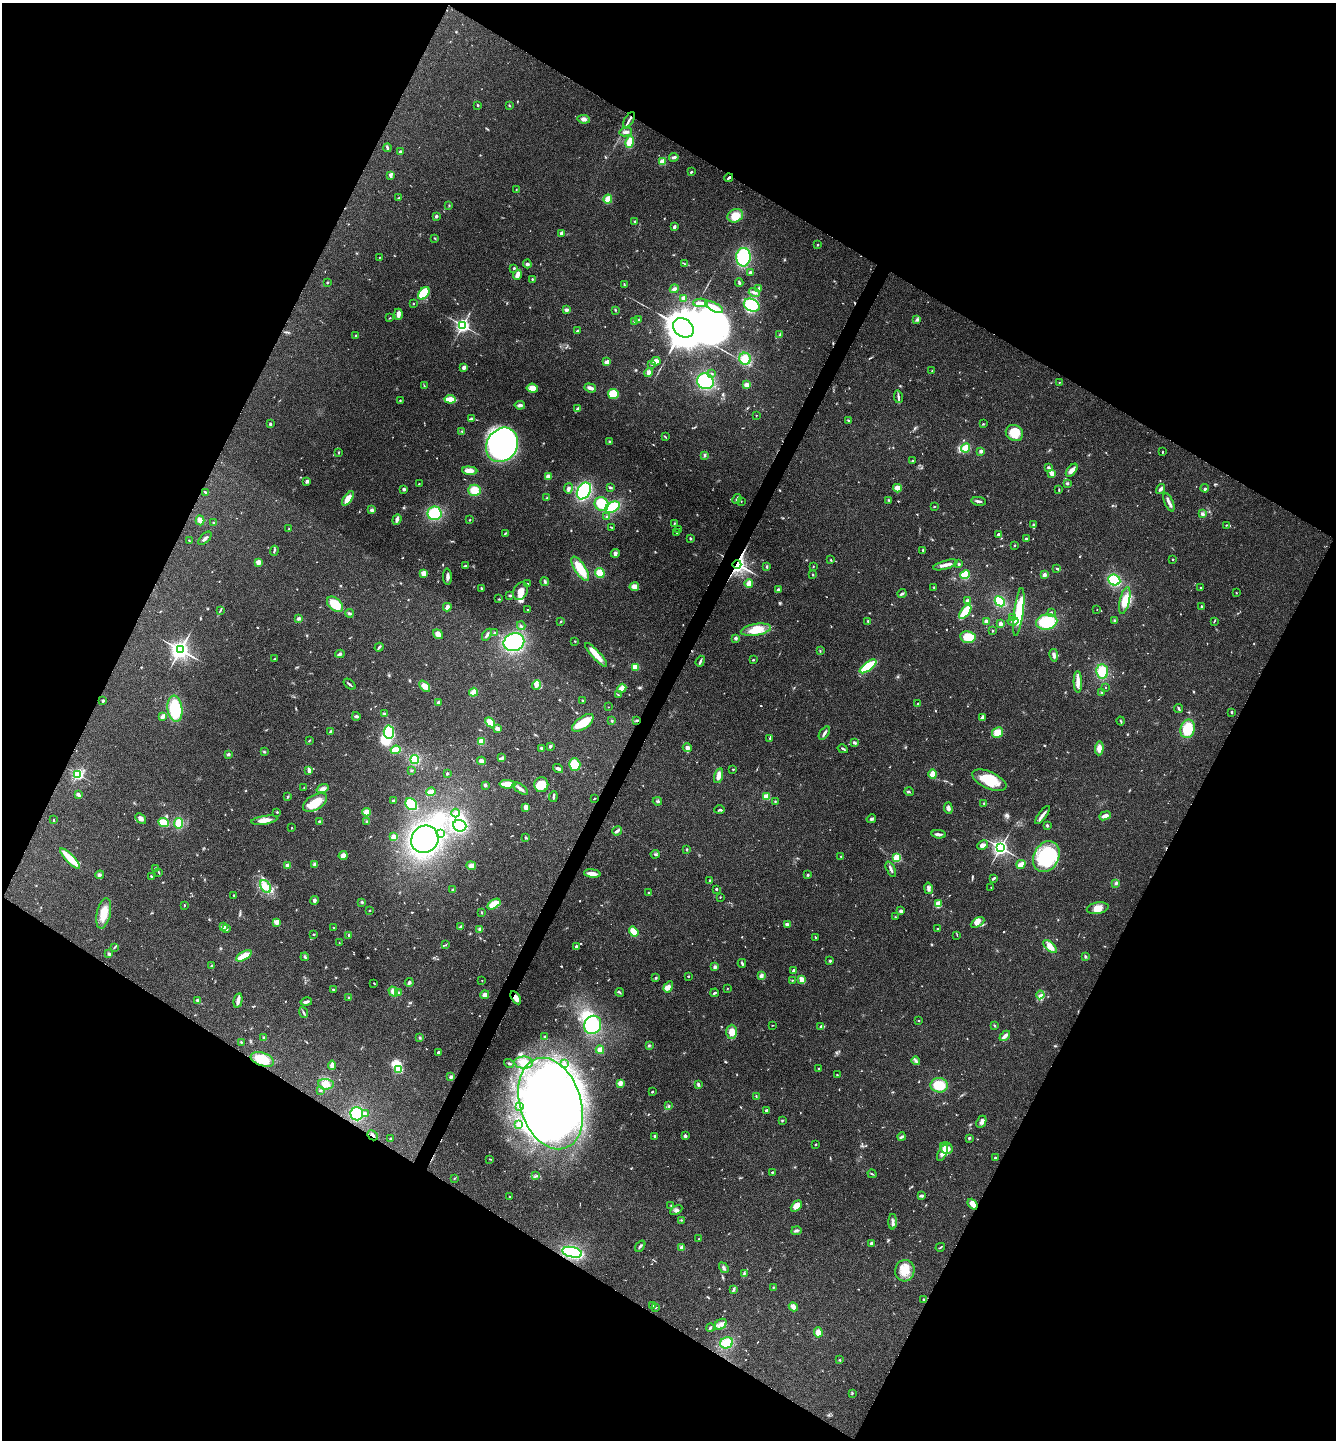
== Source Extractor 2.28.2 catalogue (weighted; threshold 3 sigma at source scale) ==
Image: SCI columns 286-5618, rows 4-5752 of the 5766 x 5758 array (HDU 1 of 3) = the unmasked area's bounding box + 8 px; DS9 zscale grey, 4 x 4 block average (1 PNG px = mean of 4 x 4 image px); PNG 1338 x 1442 px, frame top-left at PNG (2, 3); each listed source drawn as its Kron ellipse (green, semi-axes under 4 px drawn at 4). Shown black and unused: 47% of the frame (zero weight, under 3 of 4 exposures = <1% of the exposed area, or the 3 px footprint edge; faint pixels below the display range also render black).
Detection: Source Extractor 2.28.2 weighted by HDU 2 'WHT'. Background 0.123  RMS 0.0064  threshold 0.0289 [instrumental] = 3 sigma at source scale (4.5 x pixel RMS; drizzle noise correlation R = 1.50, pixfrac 1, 0.05/0.05 arcsec/px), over >= 5 px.
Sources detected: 790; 3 too faint to see at this stretch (4 x 4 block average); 30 inside a brighter object's white glare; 5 cosmic-ray / hot-pixel residue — neither listed nor drawn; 8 coinciding with a brighter row at this scale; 26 inside a brighter listed object's ellipse — not listed separately; of the other 718, all 500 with FLUX_AUTO >= 2.2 (the completeness limit of this list) listed and drawn (218 fainter detections not listed), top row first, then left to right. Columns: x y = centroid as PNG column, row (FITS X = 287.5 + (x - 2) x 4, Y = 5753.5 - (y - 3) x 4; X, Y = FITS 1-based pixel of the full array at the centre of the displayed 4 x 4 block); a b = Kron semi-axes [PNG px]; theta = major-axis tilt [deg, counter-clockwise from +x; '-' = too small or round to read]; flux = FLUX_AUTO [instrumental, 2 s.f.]
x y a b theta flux
478 105 2 2 - 5
509 105 2 2 - 2.6
584 119 6 3 -8 14
629 120 8 2 57 14
626 132 6 3 12 12
630 142 6 3 76 53
387 148 4 2 - 9.7
400 152 2 2 - 23
674 157 5 3 - 11
662 162 2 2 - 170
691 172 3 2 - 4.6
390 175 3 2 - 11
729 178 4 2 - 7.2
516 190 2 2 - 2.9
398 198 3 2 - 3
608 199 4 3 - 42
449 205 3 2 - 2.6
436 216 3 2 - 7
735 216 8 6 26 56
635 221 2 2 - 3.7
674 227 3 2 - 11
561 233 2 2 - 46
435 238 2 2 - 2.5
817 245 2 2 - 12
379 257 2 2 - 3
743 257 9 7 87 250
527 264 4 3 - 7.6
685 264 4 2 - 2.4
514 268 2 2 - 16
750 273 3 2 - 11
517 275 5 3 - 26
532 279 2 2 - 3.1
327 282 2 2 - 3.8
739 283 4 2 - 4.8
624 284 3 2 - 3.3
759 288 2 2 - 10
674 289 4 3 - 11
754 292 6 2 -15 14
424 293 7 4 51 120
684 298 3 3 - 17
701 303 7 2 1 11
413 304 2 2 - 4.1
752 305 8 6 -28 150
714 307 10 3 -28 36
566 310 3 3 - 12
615 310 3 2 - 2.2
398 314 5 3 - 21
390 318 3 2 - 2.5
917 319 3 2 - 5.3
639 320 3 2 - 3.5
635 321 2 2 - 36
463 325 3 3 - 890
683 328 11 9 -36 11000
577 331 2 2 - 10
356 335 2 2 - 2.6
780 335 4 2 - 4.5
745 359 6 6 - 36
656 361 4 4 - 24
607 362 4 3 - 15
652 364 3 2 - 5.6
464 368 3 2 - 15
932 371 3 2 - 2.4
648 373 4 4 - 14
712 373 2 2 - 2.2
705 381 8 7 - 220
1059 382 2 2 - 3
747 385 4 3 - 22
424 386 3 2 - 3.1
532 388 6 4 -7 35
590 388 6 2 -18 19
613 394 5 5 - 77
898 397 6 2 -81 9.4
450 399 5 2 - 110
400 400 2 2 - 2.7
520 405 5 3 - 13
578 409 4 2 - 14
756 415 2 2 - 3.9
471 419 3 2 - 4.4
849 420 3 2 - 3.3
983 423 2 2 - 2.4
270 424 3 2 - 5
462 431 2 2 - 2.2
1014 433 9 8 - 67
665 437 4 2 - 3.3
610 441 2 2 - 2.3
502 445 18 15 56 1400
966 448 5 3 - 60
981 451 3 2 - 9.5
339 452 3 2 - 2.8
1163 452 2 2 - 2.7
705 455 4 2 - 5.6
913 461 3 2 - 3.6
1048 468 3 2 - 13
1072 470 7 4 50 22
470 471 7 3 -4 35
1052 473 3 3 - 27
548 477 4 2 - 24
307 481 2 2 - 40
1067 483 3 2 - 4.5
419 484 2 2 - 2.6
610 487 3 2 - 4.8
568 488 5 3 - 10
897 488 4 3 - 24
1205 488 4 3 - 6
404 489 3 3 - 6.8
1161 489 5 3 - 9.2
474 490 6 5 - 48
1059 490 4 2 - 4.2
584 491 9 6 57 270
205 492 3 2 - 3.6
348 498 8 4 54 44
547 498 2 2 - 2.3
737 499 5 2 - 5.7
889 500 3 2 - 3.1
741 501 2 2 - 2.2
979 501 7 2 -7 8.4
1169 502 10 3 -66 16
602 504 7 6 - 120
934 506 2 2 - 2.8
612 507 8 5 28 140
372 510 3 3 - 8.4
435 513 7 7 - 150
1203 514 3 3 - 9.8
606 516 3 2 - 4.7
397 519 6 2 68 17
200 520 5 4 - 20
469 520 2 2 - 2.6
213 523 3 2 - 2.8
674 524 3 2 - 2.6
1033 525 4 2 - 4.6
1226 525 2 2 - 2.8
611 527 4 2 - 3
289 529 2 2 - 2.4
679 530 3 2 - 3.7
677 532 2 2 - 7.4
505 533 3 2 - 4.4
998 534 2 2 - 5.7
205 538 8 2 47 10
690 539 2 2 - 6.3
1026 539 3 3 - 8
189 541 3 2 - 2.6
1015 545 2 2 - 4.1
923 550 3 2 - 4.8
274 551 5 2 - 5.6
615 553 4 4 - 9.6
1173 559 2 2 - 3.2
831 560 2 2 - 2.8
258 562 2 2 - 93
737 564 4 2 - 1200
959 564 2 2 - 8
945 565 12 3 16 23
465 566 4 3 - 5.1
767 566 3 2 - 4.7
813 567 2 2 - 2.6
1057 568 2 2 - 3.4
580 569 14 5 -58 96
424 573 3 3 - 32
600 573 5 4 - 40
813 575 3 2 - 3
965 575 5 4 - 78
1044 575 2 2 - 60
447 577 8 3 -88 14
1114 580 6 5 - 150
545 582 4 3 - 6.1
527 583 2 2 - 4.3
749 584 4 3 - 29
634 587 5 3 - 23
934 587 3 2 - 2.8
1201 587 2 2 - 6
481 588 2 2 - 4.5
778 590 3 3 - 7.5
521 591 9 7 59 38
1236 593 2 2 - 2.7
902 594 4 3 - 5.7
510 595 3 2 - 8.9
499 599 2 2 - 2.4
967 600 3 2 - 7.2
1125 600 13 5 77 50
1000 601 5 4 - 130
335 604 9 6 -41 83
1201 606 2 2 - 4.1
447 607 4 3 - 14
220 610 3 2 - 3.7
527 610 2 2 - 4.4
1097 610 2 2 - 2.3
965 612 8 3 52 160
1019 612 24 4 82 130
1051 612 3 2 - 3.9
349 613 4 3 - 6.5
1013 618 4 3 - 7.6
299 619 4 3 - 8.6
868 621 2 2 - 4
1013 621 5 3 - 10
1115 621 3 2 - 5.7
1214 621 4 2 - 2.9
560 622 3 2 - 3.1
986 622 3 3 - 13
1047 622 11 7 12 170
1000 624 3 2 - 19
521 626 4 2 - 5
756 630 15 6 9 78
993 631 2 2 - 2.9
495 633 3 2 - 5.4
438 634 5 4 - 21
487 635 6 2 58 9.4
968 637 7 6 - 66
735 638 2 2 - 38
575 641 2 2 - 2.2
514 642 10 8 20 330
379 647 5 2 - 7.2
180 650 4 4 - 1800
820 651 3 2 - 2.6
340 654 4 2 - 10
596 655 15 3 -48 64
1054 655 6 3 -79 13
275 659 2 2 - 2.5
753 660 2 2 - 4.4
700 661 6 2 68 8.2
868 666 10 4 37 160
635 667 4 3 - 40
1102 671 7 6 - 85
1078 682 11 3 -88 21
349 684 7 2 -41 6.9
537 685 5 4 - 12
425 686 6 4 -46 27
1105 687 2 2 - 4.2
622 688 4 2 - 64
474 692 4 3 - 48
1102 692 3 2 - 3.4
618 695 4 2 - 4
582 700 2 2 - 3.3
103 701 2 2 - 6.7
438 702 3 3 - 5.9
918 703 2 2 - 12
608 707 2 2 - 2.2
1178 708 4 2 - 5.8
175 709 13 7 -83 200
1232 712 3 2 - 4.7
384 714 3 2 - 3.3
163 716 4 2 - 27
356 716 4 2 - 8.7
982 717 4 3 - 7.9
637 720 3 2 - 3.5
612 721 3 2 - 3.5
1121 721 4 2 - 4.2
490 722 6 4 -44 38
583 723 12 6 36 96
497 728 4 3 - 15
1188 729 9 7 76 110
330 731 3 2 - 4.3
389 732 6 5 - 140
824 733 8 2 56 11
998 733 5 5 - 42
770 738 3 2 - 3.1
309 741 4 2 - 3.4
482 741 3 3 - 35
854 743 3 3 - 6.1
550 746 3 3 - 5.4
541 748 3 2 - 5.9
687 748 4 4 - 10
1099 748 7 4 87 31
843 749 5 2 - 5.3
396 750 5 2 - 79
264 752 3 2 - 3.7
228 754 4 2 - 5.2
502 758 4 3 - 6.5
415 759 5 4 - 77
481 761 4 3 - 14
575 764 6 5 - 76
558 768 5 3 - 11
733 769 2 2 - 3.2
309 770 4 2 - 17
411 770 3 2 - 3.7
447 773 2 2 - 6
78 774 2 2 - 570
933 774 4 4 - 49
718 776 7 3 74 32
989 780 18 8 -24 99
507 784 8 3 -1 72
485 785 2 2 - 11
541 785 7 7 - 58
304 788 2 2 - 2.2
323 789 6 3 19 18
520 789 9 2 -34 20
431 792 5 3 - 19
909 792 5 2 - 4.4
78 795 4 2 - 14
767 796 2 2 - 180
288 797 3 2 - 3
553 797 5 2 - 9
594 798 3 2 - 2.5
393 801 2 2 - 27
657 801 4 2 - 6.2
775 801 2 2 - 2.8
315 802 13 7 31 83
983 803 2 2 - 2.3
411 804 6 5 - 110
526 807 4 3 - 19
948 808 5 3 - 12
720 810 5 2 - 5.3
277 812 2 2 - 3.2
367 812 4 3 - 36
456 813 4 3 - 9.8
1042 815 11 2 54 18
1105 816 6 3 22 21
141 818 6 3 -42 15
54 819 2 2 - 2.6
871 819 5 3 - 7.1
264 820 13 3 9 37
319 821 2 2 - 18
366 821 3 2 - 3.3
163 823 6 3 -24 72
179 823 5 4 - 65
1047 825 3 2 - 6.1
460 826 7 5 -20 180
291 828 2 2 - 2.3
617 831 5 2 - 14
441 834 2 2 - 5
939 834 7 2 -5 12
394 837 3 3 - 16
526 837 3 2 - 4.2
425 839 14 13 - 520
983 845 6 4 27 15
1000 848 3 3 - 1100
687 850 3 2 - 3.3
655 854 4 2 - 4.6
343 856 4 4 - 22
841 856 2 2 - 2.9
1046 857 16 12 63 270
70 858 13 3 -45 99
897 858 2 2 - 350
315 864 4 3 - 12
1021 864 5 2 - 46
288 865 2 2 - 94
471 866 5 3 - 20
155 869 4 3 - 6.2
891 869 8 2 -65 12
159 872 3 2 - 4.2
592 873 8 3 -6 34
100 875 4 3 - 6.4
808 875 3 2 - 5
151 876 2 2 - 4.7
993 878 3 2 - 4.6
710 881 3 2 - 5.2
1116 883 3 3 - 6
266 886 7 5 -58 28
991 887 2 2 - 2.4
928 888 6 3 -78 9.1
716 889 2 2 - 14
453 890 3 3 - 5.9
648 893 2 2 - 13
234 895 2 2 - 5
720 897 2 2 - 2.8
314 901 4 3 - 9.4
362 902 3 2 - 4.3
494 904 7 4 34 61
938 904 2 2 - 190
184 905 3 2 - 2.3
1098 908 11 5 10 34
369 911 2 2 - 2.4
901 911 4 3 - 7.4
482 912 2 2 - 2.4
104 913 16 7 77 60
895 917 3 2 - 2.4
277 922 3 2 - 34
977 922 7 3 29 13
787 924 3 2 - 12
223 927 2 2 - 78
460 927 4 2 - 9.6
334 928 2 2 - 2.5
227 929 2 2 - 19
480 929 3 3 - 9.8
938 929 2 2 - 3.3
634 932 5 3 - 67
314 934 3 2 - 3
349 935 3 2 - 9.3
957 935 4 2 - 2.4
815 937 3 2 - 2.4
339 943 2 2 - 2.5
446 945 3 2 - 2.4
576 946 3 2 - 7.9
115 947 3 2 - 3.6
1050 947 8 4 -41 33
109 954 3 3 - 7.1
244 956 8 3 29 70
1085 956 3 2 - 5.1
305 957 4 3 - 6.5
830 961 2 2 - 6.5
742 963 4 2 - 5.7
211 966 2 2 - 6.3
715 967 2 2 - 41
793 971 2 2 - 13
688 976 2 2 - 3.9
761 976 4 3 - 12
656 978 3 2 - 4.7
482 980 2 2 - 4.4
792 980 2 2 - 2.6
802 980 4 2 - 47
409 982 4 3 - 7.8
374 983 2 2 - 3.1
668 987 6 3 57 19
727 988 2 2 - 2.3
333 989 3 2 - 3.2
393 992 5 4 - 20
398 992 2 2 - 4.2
620 992 4 2 - 3.6
715 993 4 2 - 6
485 995 4 4 - 14
1040 995 4 2 - 6.8
349 998 3 2 - 4.1
516 998 7 4 -58 23
197 1000 3 3 - 6.7
238 1000 7 3 77 27
306 1002 6 2 13 13
303 1012 6 2 -67 7
919 1020 2 2 - 8.8
593 1025 9 8 - 230
773 1025 3 2 - 2.3
820 1026 3 2 - 4
994 1026 3 2 - 3.5
732 1032 7 5 -90 41
1005 1036 6 3 44 16
545 1037 4 3 - 6
264 1038 3 2 - 6.3
420 1038 3 2 - 5
241 1042 3 2 - 2.8
649 1045 3 2 - 3.7
600 1050 4 4 - 24
439 1052 2 2 - 8.3
262 1059 12 6 -19 79
916 1061 4 3 - 7.5
509 1063 5 2 - 5.3
524 1063 9 6 -2 38
564 1063 2 2 - 2.3
332 1065 4 3 - 30
399 1069 2 2 - 320
818 1069 2 2 - 2.4
837 1075 2 2 - 2.8
451 1077 4 3 - 8.7
620 1083 2 2 - 110
326 1084 8 5 -5 27
698 1084 3 2 - 7.4
939 1085 8 7 - 93
320 1090 4 2 - 3.9
652 1092 2 2 - 4
756 1096 2 2 - 2.8
551 1103 47 30 -73 1200
519 1106 2 2 - 3
669 1106 3 2 - 3.7
767 1110 3 2 - 8.9
357 1114 6 6 - 140
365 1114 4 3 - 7.1
782 1121 2 2 - 3.5
981 1122 6 4 64 13
518 1125 3 2 - 26
373 1135 5 2 - 11
655 1136 2 2 - 17
685 1136 3 3 - 8.4
902 1137 4 2 - 5.3
969 1138 3 2 - 4.7
390 1139 2 2 - 18
816 1144 2 2 - 3.3
946 1148 6 5 - 33
942 1153 9 3 65 28
995 1158 3 2 - 5.2
490 1159 3 2 - 2.6
772 1172 3 2 - 3.3
872 1174 4 2 - 3.4
536 1176 4 2 - 4.2
454 1178 3 2 - 2.3
921 1196 4 2 - 12
509 1197 2 2 - 2.7
972 1204 6 3 -50 32
671 1206 3 2 - 3.6
796 1206 6 4 46 31
676 1210 6 3 29 9.6
681 1220 2 2 - 2.3
893 1222 8 2 90 12
796 1231 5 2 - 7.7
699 1239 2 2 - 2.3
871 1243 2 2 - 37
640 1246 6 2 55 6.6
940 1247 5 2 - 4.3
682 1248 3 3 - 15
572 1252 10 5 -13 340
724 1268 6 3 -55 7.9
905 1271 11 9 77 57
744 1274 3 2 - 3.9
773 1287 3 2 - 3.3
733 1289 3 2 - 4.1
923 1299 3 2 - 3.4
653 1305 3 2 - 8.4
793 1307 5 4 - 19
656 1308 3 2 - 3.3
721 1324 6 5 - 20
710 1328 4 2 - 5.3
818 1332 5 4 - 27
727 1343 6 5 - 61
840 1360 2 2 - 3.6
852 1393 3 2 - 2.4
Overlapping masked pixels (flux is a lower limit): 6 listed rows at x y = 729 178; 737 564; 637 720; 516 998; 262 1059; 373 1135
Diffuse or blended objects may show on this block-average render without a row.